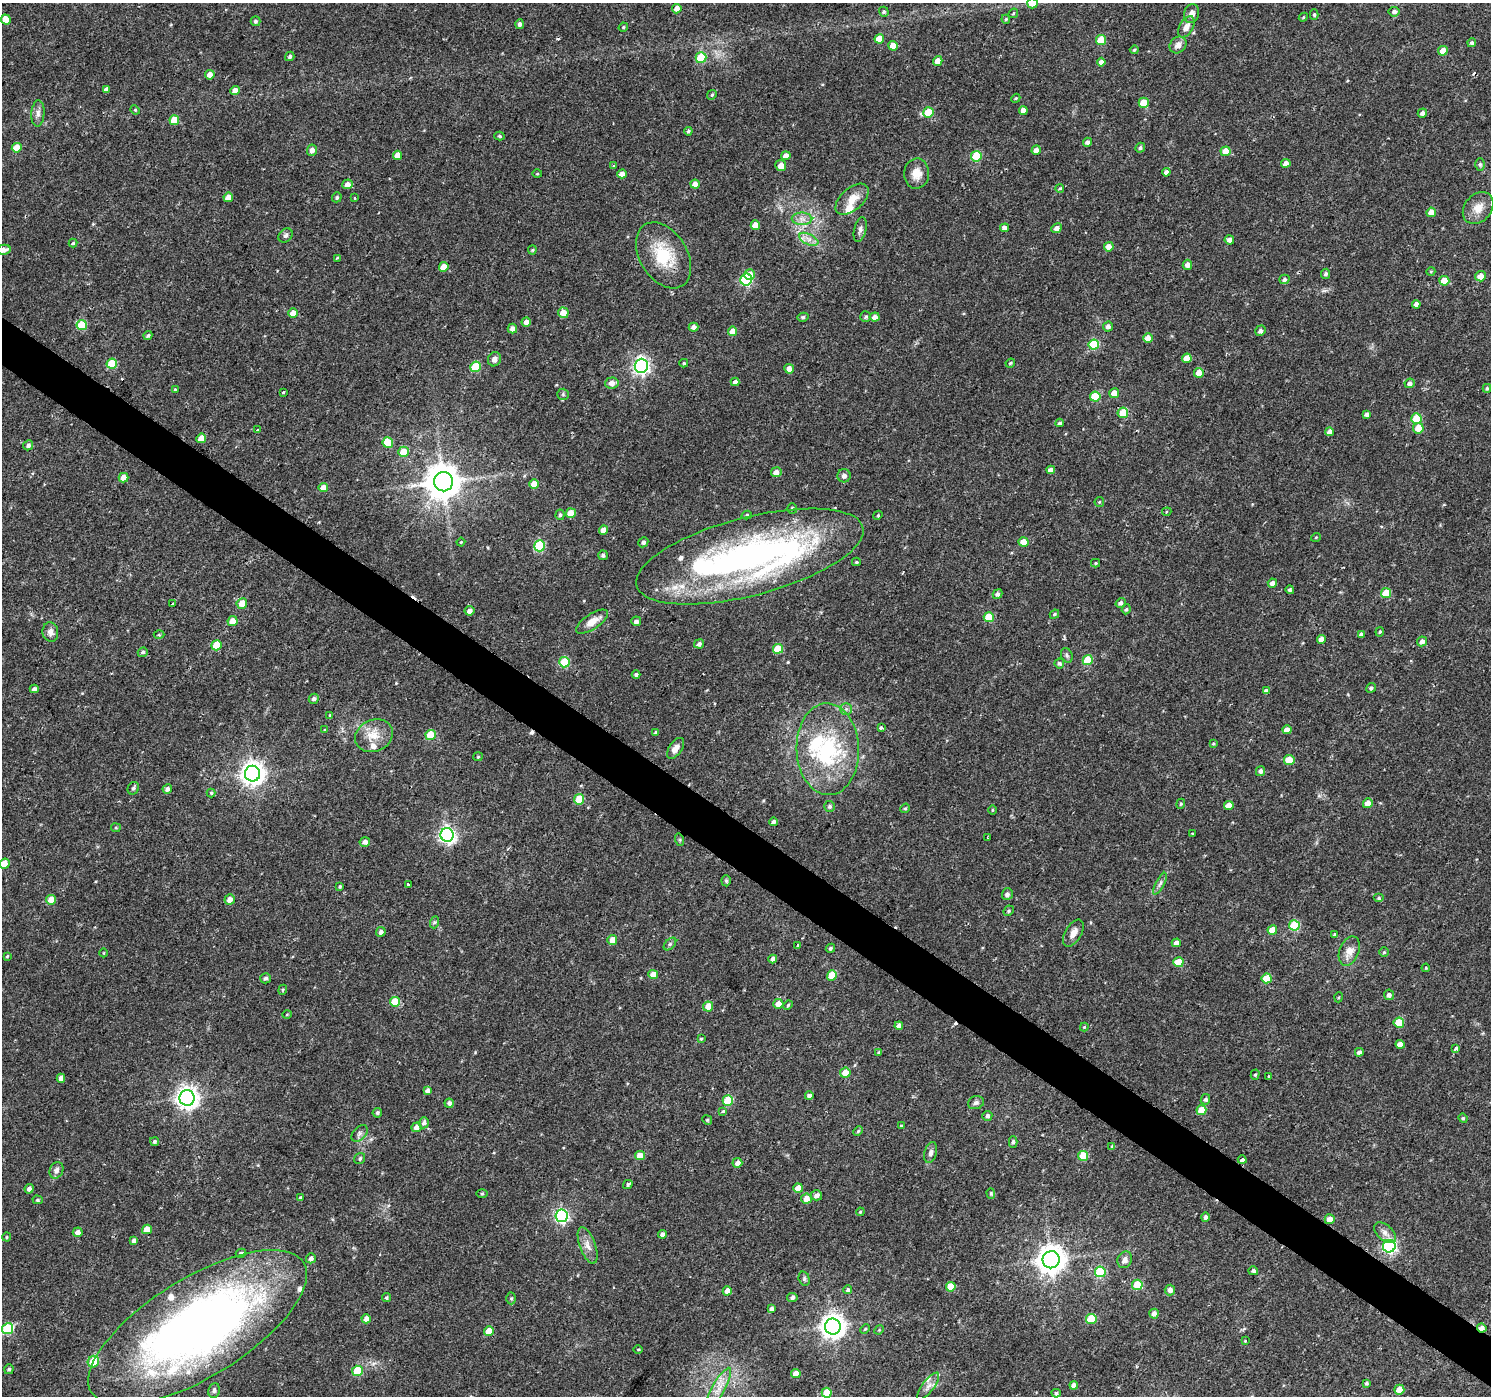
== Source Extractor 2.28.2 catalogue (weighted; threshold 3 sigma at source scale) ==
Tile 6 of 4 x 4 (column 2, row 2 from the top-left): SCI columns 1489-2977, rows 2971-4364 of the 5961 x 6007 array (HDU 1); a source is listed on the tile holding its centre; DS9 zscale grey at full resolution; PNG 1493 x 1398 px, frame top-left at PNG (2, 3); each listed source drawn as its Kron ellipse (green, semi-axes under 4 px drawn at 4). Shown black and unused: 3% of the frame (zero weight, under 2 of 3 exposures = <1% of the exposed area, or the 3 px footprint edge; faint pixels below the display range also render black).
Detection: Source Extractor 2.28.2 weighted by HDU 2 'WHT'; one run over the whole footprint, this tile lists its part. Background 0.0257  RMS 0.0035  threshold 0.0158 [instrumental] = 3 sigma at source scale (4.5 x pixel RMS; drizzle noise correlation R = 1.50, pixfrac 1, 0.0396/0.0396 arcsec/px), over >= 5 px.
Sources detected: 382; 2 inside a brighter object's white glare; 7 cosmic-ray / hot-pixel residue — neither listed nor drawn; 10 inside a brighter listed object's ellipse — not listed separately; the other 363 listed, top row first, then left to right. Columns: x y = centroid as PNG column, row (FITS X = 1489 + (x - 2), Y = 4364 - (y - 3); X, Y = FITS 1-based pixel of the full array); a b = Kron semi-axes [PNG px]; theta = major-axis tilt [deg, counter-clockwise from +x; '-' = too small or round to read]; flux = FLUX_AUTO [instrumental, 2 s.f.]
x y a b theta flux
1032 3 5 5 - 4.2
677 9 5 4 - 2.5
884 12 5 4 - 0.58
1394 12 5 5 - 1.2
1013 13 5 3 - 0.34
1192 14 9 7 73 1.9
1314 14 5 4 - 0.57
1303 17 5 4 - 0.39
6 19 5 4 - 3.5
1006 19 4 4 - 0.41
255 21 5 5 - 0.76
519 24 5 4 - 1
623 27 5 4 - 0.46
1186 27 11 6 60 2.6
879 39 5 4 - 5.2
1101 40 5 5 - 9.7
1472 43 4 4 - 0.75
1178 45 9 7 43 1.9
893 46 5 5 - 4.8
1134 50 4 3 - 0.43
1443 51 5 5 - 3.9
290 56 5 4 - 0.71
701 58 5 5 - 14
938 61 5 4 - 2.8
1101 62 4 4 - 1.6
210 75 5 4 - 2
106 89 4 4 - 0.9
235 91 5 4 - 3.1
712 95 5 4 - 0.45
1016 98 4 3 - 0.37
1144 103 5 5 - 6.6
135 110 5 4 - 0.39
1023 110 4 4 - 2.4
928 112 5 5 - 8.4
38 113 13 6 86 1.6
1422 113 5 4 - 1.4
174 120 5 5 - 7.1
688 131 4 4 - 0.65
499 136 5 4 - 0.5
1087 142 4 4 - 1
17 148 5 4 - 5
1140 148 5 4 - 0.57
312 150 6 5 - 1.6
1036 150 5 4 - 2.2
1226 151 5 5 - 6.3
397 155 5 4 - 2.9
786 156 4 4 - 2.7
976 156 5 5 - 16
1286 163 5 4 - 1.9
1480 164 6 5 - 0.57
614 166 3 3 - 0.41
781 166 5 5 - 2.5
1166 172 4 4 - 1.4
537 174 5 3 - 0.31
622 174 5 4 - 1.9
917 174 15 12 87 4.1
348 184 5 5 - 2.2
695 184 5 4 - 2.2
1060 188 4 3 - 0.43
228 197 5 4 - 2.5
337 197 5 4 - 0.62
355 198 2 2 - 0.37
852 199 20 11 41 4.5
1478 208 17 13 50 4.4
1431 212 5 4 - 3.9
802 219 10 6 -1 1.8
755 225 5 4 - 3
1005 228 4 4 - 1.5
1057 228 5 4 - 1.7
860 229 13 6 77 1.3
286 235 8 6 41 0.93
809 239 10 5 -25 1.8
1229 240 5 4 - 1.4
73 243 4 4 - 0.47
1109 247 5 4 - 2.5
4 250 7 5 8 1.8
532 250 4 4 - 0.41
663 255 36 23 -58 15
337 258 3 2 - 0.34
1187 265 5 5 - 1.6
444 267 5 4 - 4.1
1431 271 4 3 - 0.31
750 274 5 5 - 2.3
1326 274 5 4 - 0.8
1481 276 5 5 - 3.2
1284 279 5 4 - 0.84
746 280 6 5 - 33
1444 281 5 5 - 6.7
1416 304 4 4 - 1.5
293 313 5 4 - 4.1
563 313 5 5 - 4.2
803 317 5 4 - 0.67
866 317 5 5 - 0.64
875 317 5 4 - 1.9
526 322 4 4 - 1.8
82 325 5 5 - 12
1108 326 5 5 - 1.2
694 327 5 4 - 1.7
512 328 5 4 - 1.7
733 331 5 4 - 4.2
1260 331 5 5 - 1.2
148 336 4 3 - 0.64
1148 338 5 4 - 3.1
1094 345 5 5 - 18
1187 358 5 4 - 4.3
494 359 7 6 - 1.7
684 363 4 4 - 0.46
1010 363 5 4 - 0.42
112 364 5 5 - 12
641 366 7 6 - 110
475 367 5 5 - 13
789 369 5 5 - 2.5
1199 373 5 5 - 3.4
735 382 4 4 - 1.5
612 383 7 5 5 2.6
1410 383 5 5 - 1.2
1487 388 4 3 - 0.53
175 389 3 3 - 0.29
283 392 3 3 - 2.9
1114 393 5 5 - 3.6
563 394 6 5 - 0.58
1095 397 5 5 - 9.7
1123 413 5 5 - 7.2
1367 414 4 4 - 1.1
1416 419 5 5 - 13
1060 423 4 4 - 0.73
1418 428 5 5 - 4.1
258 430 3 3 - 0.81
1330 432 4 4 - 2.3
201 438 5 4 - 4.4
388 443 5 5 - 13
28 445 5 4 - 1.1
403 452 5 5 - 6.4
1051 470 4 4 - 2
776 472 5 5 - 2.2
844 476 7 6 - 1.5
124 478 5 4 - 3
443 482 9 9 - 780
534 484 5 4 - 4.9
323 488 5 4 - 3.9
1099 502 5 5 - 0.48
792 508 5 5 - 0.66
1167 512 5 4 - 0.5
571 513 5 5 - 5.7
560 515 5 4 - 0.64
747 515 5 4 - 0.54
878 515 5 3 - 0.35
603 530 4 4 - 2.5
1316 537 5 3 - 0.28
461 542 4 3 - 0.31
643 542 5 5 - 0.96
1024 542 5 4 - 4.9
540 546 5 5 - 26
603 555 5 5 - 0.8
750 556 117 39 15 140
856 562 4 3 - 0.46
1096 563 4 4 - 0.41
1272 583 5 4 - 1.8
1290 590 4 4 - 0.6
1386 593 5 5 - 9.3
998 594 5 4 - 1
242 603 5 5 - 4.1
1120 603 5 4 - 0.97
172 604 3 3 - 1.1
1126 609 5 4 - 0.53
470 611 5 5 - 1.9
1054 614 5 3 - 0.53
989 617 5 5 - 9.2
233 621 5 5 - 3.9
636 621 5 5 - 1.2
592 622 18 7 34 4
50 632 10 8 -82 1.9
1380 632 5 3 - 0.35
159 635 5 3 - 0.32
1361 635 4 4 - 1.1
1321 639 4 4 - 2.3
1422 641 5 5 - 2
699 644 5 4 - 1
217 645 5 5 - 8.3
778 649 5 5 - 8.4
143 652 5 4 - 0.75
1067 655 7 5 -69 0.76
1088 660 5 5 - 11
564 662 5 5 - 18
1059 663 5 5 - 0.76
636 674 4 4 - 0.77
1371 688 5 4 - 0.71
34 689 4 4 - 1
1266 691 4 4 - 1.3
314 699 5 5 - 1
846 709 5 5 - 0.8
330 715 3 3 - 1.6
881 728 4 3 - 0.82
325 730 4 4 - 0.42
1287 730 4 4 - 2.2
656 732 4 4 - 0.68
431 735 5 5 - 11
374 736 19 16 25 5.8
1213 744 4 3 - 0.38
676 748 12 6 55 2.3
828 749 46 31 -88 35
478 757 5 4 - 0.4
1289 760 5 5 - 7.4
1260 771 5 4 - 1.1
253 774 8 7 - 270
133 788 6 5 - 0.76
167 789 5 4 - 1.4
211 793 4 4 - 0.49
579 799 5 5 - 10
1368 803 5 5 - 2.6
1181 804 5 4 - 0.43
830 806 5 5 - 0.75
1229 806 5 4 - 4.4
905 808 5 4 - 0.44
992 810 5 3 - 0.31
773 822 4 4 - 0.99
116 828 5 4 - 0.42
1192 834 3 3 - 1.6
447 835 7 6 - 110
988 838 3 2 - 0.31
680 840 6 4 -72 0.45
365 842 5 5 - 1.5
4 864 5 5 - 3.9
726 881 5 4 - 0.57
408 884 3 3 - 1.7
1160 884 12 4 62 0.99
340 886 4 3 - 0.42
1007 894 6 5 - 1.2
1379 898 5 4 - 0.58
51 900 5 5 - 4.2
230 900 5 5 - 2
1009 911 5 4 - 0.57
435 922 6 4 70 0.5
1294 925 5 5 - 19
1272 930 5 4 - 5.5
381 932 5 4 - 1.2
1073 933 15 8 59 2.9
1335 935 4 3 - 2.1
612 940 5 5 - 2.9
1176 943 4 4 - 1.8
670 944 7 4 45 0.76
798 945 3 3 - 0.42
830 948 5 4 - 0.55
1349 951 15 9 68 3.8
1384 952 4 4 - 0.51
104 953 4 3 - 0.23
7 956 4 3 - 0.34
773 959 4 4 - 1.5
1178 962 5 5 - 7.7
1426 968 4 4 - 0.31
653 974 5 4 - 3
832 975 5 5 - 7.8
265 978 5 5 - 0.93
1267 978 5 5 - 8.4
283 990 5 4 - 0.45
1389 995 5 5 - 1.2
1339 997 5 3 - 0.36
395 1002 5 5 - 8.6
778 1004 5 5 - 3.5
788 1005 5 4 - 0.45
708 1006 5 5 - 4.2
287 1015 4 3 - 0.32
1399 1023 5 5 - 10
899 1026 4 4 - 1.9
1084 1027 4 4 - 0.33
701 1039 4 3 - 0.35
1400 1044 4 4 - 3
1456 1048 3 3 - 11
879 1052 4 3 - 0.63
1359 1052 4 4 - 1.1
845 1073 5 5 - 4.4
1255 1075 5 4 - 0.53
1269 1077 3 2 - 0.54
61 1078 4 4 - 2.1
428 1091 4 4 - 1.6
809 1096 4 4 - 1.1
187 1098 7 7 - 240
1205 1099 5 4 - 0.77
728 1100 5 5 - 13
449 1103 4 4 - 1
976 1103 8 6 18 0.99
1201 1110 5 5 - 6.5
723 1111 4 3 - 0.82
377 1113 5 4 - 0.69
987 1116 5 5 - 0.92
1463 1118 5 4 - 0.45
707 1120 5 4 - 0.43
424 1123 6 5 - 1.1
901 1126 4 3 - 0.35
416 1127 5 5 - 2.4
858 1131 5 4 - 0.44
360 1133 10 6 46 1.2
154 1141 4 4 - 0.61
1013 1142 6 4 89 0.74
1112 1146 4 4 - 0.31
931 1153 11 6 74 1.3
640 1155 5 4 - 4.3
1083 1156 5 5 - 10
360 1158 6 5 - 0.68
1242 1160 4 4 - 1.8
737 1163 5 5 - 1.8
56 1170 8 6 65 1.4
628 1184 5 3 - 0.68
798 1188 5 4 - 3.8
29 1189 4 4 - 1.5
991 1193 5 4 - 0.49
482 1194 6 4 0 0.46
816 1195 6 5 - 1.3
300 1197 4 3 - 0.39
806 1199 5 5 - 3.6
38 1200 5 4 - 0.49
860 1212 4 3 - 0.36
562 1216 6 6 - 63
1205 1217 4 4 - 1.1
1330 1219 5 5 - 2.7
147 1229 5 4 - 4
78 1232 5 4 - 1.7
1385 1233 13 7 -42 1.9
662 1234 4 4 - 1.5
7 1237 4 4 - 0.37
134 1241 4 4 - 1.2
588 1245 19 8 -70 2.8
1389 1246 6 6 - 67
241 1253 5 4 - 0.89
311 1258 5 4 - 1.2
1051 1260 8 8 - 440
1125 1260 8 7 - 1.8
1253 1271 5 4 - 0.85
1100 1272 5 5 - 20
804 1279 7 5 -71 0.67
1137 1285 5 5 - 11
951 1287 5 5 - 6.1
848 1290 4 4 - 0.7
1170 1290 5 5 - 1.4
727 1291 4 4 - 3
792 1297 5 4 - 0.96
386 1298 4 4 - 0.53
511 1298 6 5 - 0.59
772 1309 4 3 - 1
1154 1314 5 4 - 1.7
366 1319 5 4 - 2.5
1091 1319 5 5 - 12
833 1326 8 8 - 300
198 1328 124 49 32 270
1482 1328 5 4 - 2
7 1329 5 5 - 23
865 1329 5 3 - 0.37
879 1330 5 4 - 0.38
489 1331 5 4 - 5.7
1245 1341 4 3 - 0.32
638 1349 4 3 - 0.31
93 1362 6 5 - 9.2
9 1369 5 4 - 0.59
357 1371 5 5 - 14
796 1373 5 4 - 3.2
1366 1383 4 3 - 0.58
1074 1385 4 4 - 1.9
928 1386 16 6 53 1.8
718 1389 24 6 61 4
214 1390 7 5 81 0.85
1399 1390 5 5 - 3.6
827 1393 5 5 - 7.6
1056 1393 4 4 - 0.6
Overlapping masked pixels (flux is a lower limit): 1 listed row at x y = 1482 1328
Isophote crosses this tile's border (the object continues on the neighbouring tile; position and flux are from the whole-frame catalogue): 4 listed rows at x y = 1032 3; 4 250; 4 864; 198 1328